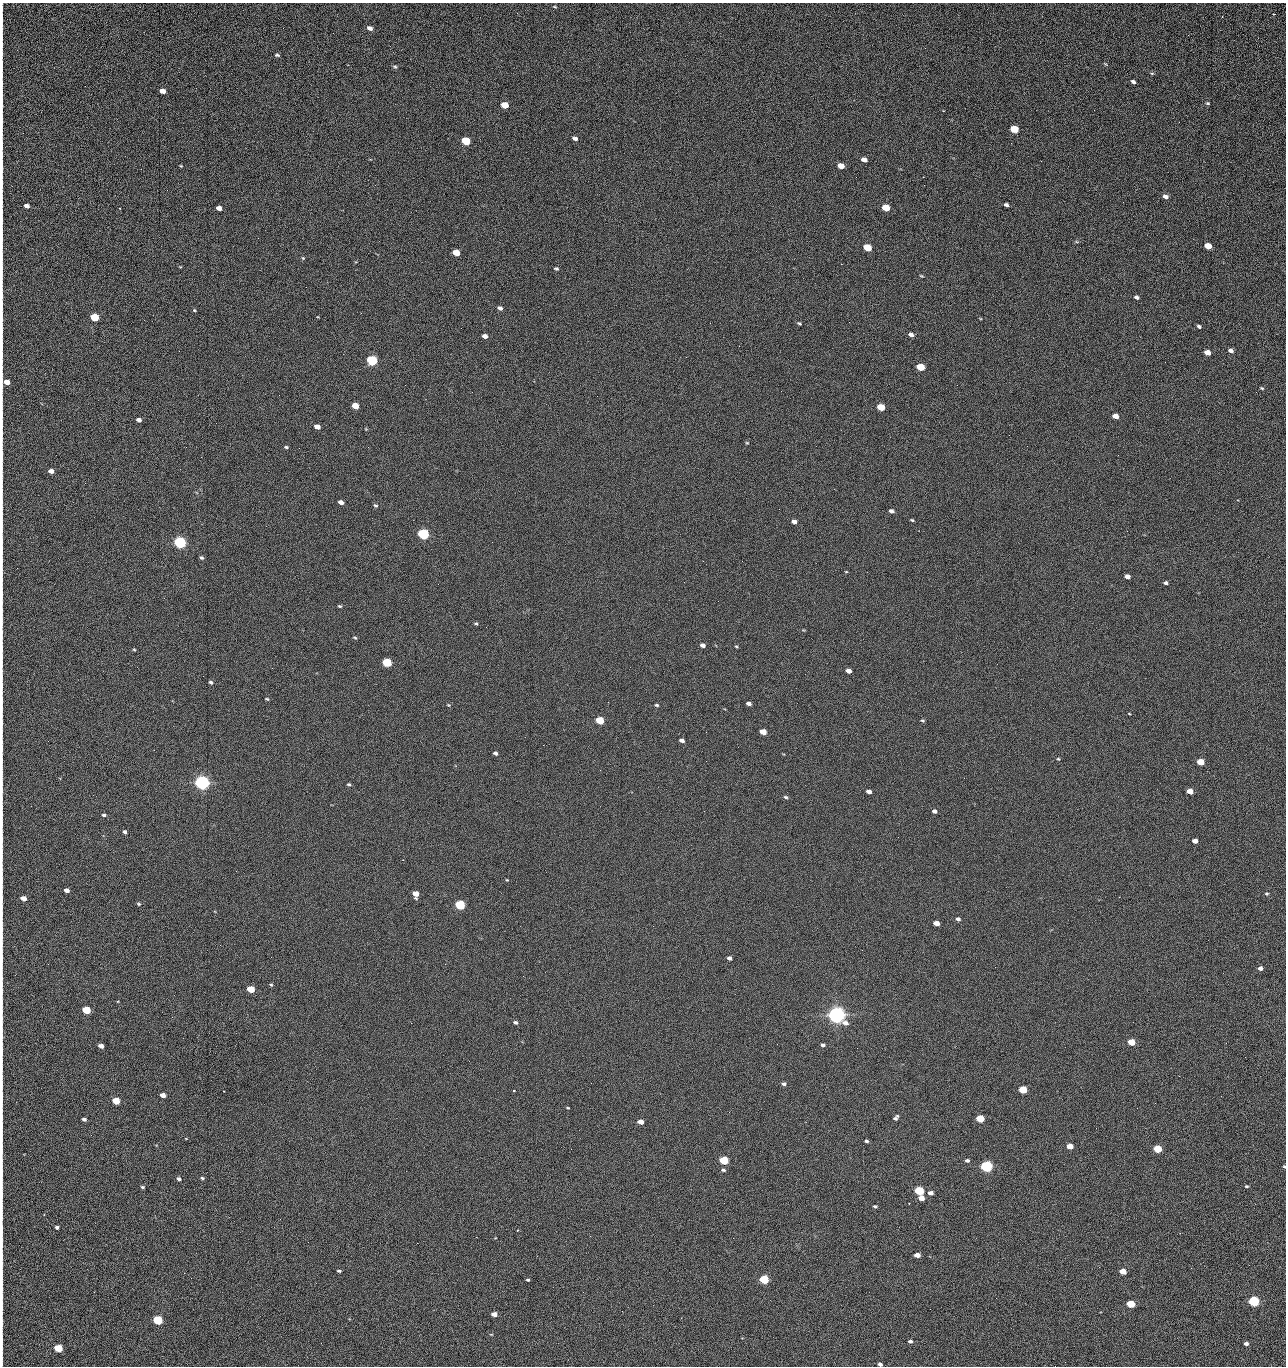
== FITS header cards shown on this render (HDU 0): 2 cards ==
NAXIS1  =                 1284 /fastest changing axis
NAXIS2  =                 1364 /next to fastest changing axis

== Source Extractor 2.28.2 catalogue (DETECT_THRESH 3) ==
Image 1284 x 1364 px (HDU 0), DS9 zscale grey, 1 PNG px = 1 image px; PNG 1288 x 1368 px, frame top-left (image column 1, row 1364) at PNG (2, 3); no overlay
Background 124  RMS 15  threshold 43.5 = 3 sigma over >= 5 px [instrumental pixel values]
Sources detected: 226; all 226 listed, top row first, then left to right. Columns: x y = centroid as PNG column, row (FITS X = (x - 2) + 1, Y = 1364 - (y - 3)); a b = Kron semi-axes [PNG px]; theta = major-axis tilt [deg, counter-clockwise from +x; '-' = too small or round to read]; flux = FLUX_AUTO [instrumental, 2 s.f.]
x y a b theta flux
2 7 7 2 90 1.1e+03
555 7 5 2 - 8.9e+02
1274 14 3 2 - 9.4e+02
2 19 17 2 90 3.1e+03
370 28 6 4 -21 4.9e+03
1188 35 3 2 - 1.2e+03
2 38 10 2 90 1.8e+03
277 55 5 4 - 1.6e+03
2 63 14 2 90 2.5e+03
395 67 6 4 -38 1.5e+03
1152 73 5 3 - 9.6e+02
1133 82 4 3 - 2.7e+03
162 91 5 4 - 8.7e+03
2 103 20 2 -88 3.7e+03
1208 103 5 4 - 1.2e+03
505 105 5 4 - 2.3e+04
1179 122 2 2 - 1.2e+03
1014 129 6 4 -20 4.4e+04
575 138 5 4 - 3.5e+03
466 141 6 4 -18 5.4e+04
864 160 5 4 - 6.3e+03
1041 161 2 2 - 1.9e+03
181 166 4 3 - 7.9e+02
841 166 5 4 - 1.6e+04
2 167 17 2 90 2.8e+03
856 177 2 2 - 2.2e+03
923 177 2 2 - 1.8e+04
2 183 13 2 90 2.0e+03
1165 197 6 4 -22 3.7e+03
1123 202 2 2 - 8.1e+02
2 204 15 2 90 2.4e+03
1006 205 4 3 - 2.6e+03
26 206 5 4 - 4.8e+03
119 208 3 2 - 6.9e+02
219 208 5 4 - 6.0e+03
886 208 5 4 - 2.9e+04
2 233 18 2 90 3.2e+03
1208 246 5 4 - 2.4e+04
867 248 5 4 - 4.1e+04
456 253 5 4 - 2.0e+04
2 256 13 2 90 2.3e+03
303 258 5 4 - 1.0e+03
841 264 2 2 - 2.7e+04
556 268 5 4 - 1.7e+03
921 276 5 3 - 9.1e+02
306 287 2 2 - 7.1e+02
1137 297 5 4 - 2.6e+03
2 306 18 2 90 3.3e+03
500 308 5 4 - 3.2e+03
194 310 4 4 - 9.8e+02
94 317 5 4 - 5.2e+04
849 322 2 2 - 5.7e+02
710 323 2 2 - 3.4e+03
799 323 5 4 - 1.2e+03
1199 326 5 4 - 2.1e+03
911 335 5 4 - 3.9e+03
485 336 5 4 - 5.1e+03
2 346 13 2 90 2.1e+03
739 346 2 2 - 4.8e+02
1231 351 5 4 - 4.4e+03
1207 352 5 4 - 1.0e+04
372 360 5 5 - 1.6e+05
920 367 5 4 - 4.0e+04
6 382 6 5 - 1.2e+04
1262 388 4 3 - 1.1e+03
1256 392 2 2 - 1.4e+03
355 406 5 4 - 2.0e+04
881 407 5 4 - 3.3e+04
1115 416 5 4 - 1.0e+04
139 420 4 4 - 4.9e+03
2 426 9 2 90 1.6e+03
317 427 5 4 - 9.0e+03
1009 435 2 2 - 3.2e+03
747 443 5 3 - 8.8e+02
1027 446 2 2 - 4.4e+02
186 447 2 2 - 3.1e+03
286 447 4 3 - 1.5e+03
2 461 15 2 90 2.7e+03
51 471 5 4 - 6.0e+03
85 483 3 2 - 9.6e+02
341 502 5 4 - 5.2e+03
375 505 5 4 - 1.6e+03
779 509 2 2 - 4.4e+02
891 511 5 4 - 3.4e+03
912 520 4 3 - 1.1e+03
794 521 5 4 - 5.0e+03
423 534 5 5 - 2.0e+05
180 542 5 5 - 3.2e+05
492 542 2 2 - 2.7e+03
201 558 5 4 - 1.8e+03
742 561 2 2 - 6.7e+02
846 572 4 3 - 7.4e+02
2 573 11 2 90 1.7e+03
1127 577 5 4 - 5.4e+03
1166 583 4 3 - 2.2e+03
340 606 5 3 - 1.2e+03
476 624 5 4 - 1.3e+03
355 638 5 3 - 1.1e+03
703 645 5 4 - 5.1e+03
736 646 4 4 - 1.2e+03
134 650 5 3 - 9.9e+02
387 663 5 4 - 9.1e+04
848 671 5 4 - 7.3e+03
211 682 5 3 - 1.9e+03
267 699 4 3 - 1.1e+03
2 701 11 2 90 1.8e+03
749 703 5 4 - 4.0e+03
448 705 5 4 - 1.1e+03
657 705 4 3 - 1.4e+03
1129 714 3 2 - 7.0e+02
600 720 5 4 - 4.8e+04
922 720 5 3 - 1.3e+03
706 732 3 2 - 7.4e+02
763 732 5 4 - 1.5e+04
682 740 5 3 - 3.7e+03
543 745 2 2 - 3.1e+03
2 748 14 2 90 2.1e+03
495 753 5 4 - 2.5e+03
1058 759 5 4 - 1.1e+03
706 761 2 2 - 2.1e+03
1201 762 5 4 - 2.7e+04
600 770 2 2 - 4.6e+02
202 783 6 5 - 7.0e+05
349 784 4 3 - 1.3e+03
2 790 8 2 90 1.3e+03
869 791 5 4 - 5.6e+03
1190 791 5 4 - 1.3e+04
786 797 5 4 - 1.6e+03
934 811 5 4 - 3.7e+03
104 815 4 3 - 1.8e+03
125 832 4 4 - 2.2e+03
2 840 12 2 90 2.0e+03
1195 841 5 4 - 6.0e+03
2 880 12 2 90 2.0e+03
507 880 4 3 - 7.3e+02
67 890 5 4 - 5.5e+03
416 894 5 5 - 1.3e+04
1266 894 5 4 - 1.3e+03
23 898 5 4 - 9.9e+03
139 904 5 4 - 1.2e+03
460 905 5 4 - 1.2e+05
958 919 5 4 - 2.8e+03
936 923 5 4 - 9.5e+03
2 929 10 2 90 1.8e+03
729 958 4 4 - 3.5e+03
2 959 16 2 90 2.6e+03
1260 968 4 4 - 4.1e+03
523 976 2 2 - 2.0e+03
271 985 5 4 - 1.2e+03
251 989 5 4 - 3.3e+04
86 1010 5 4 - 5.4e+04
836 1015 7 5 -22 1.0e+06
515 1022 5 4 - 2.2e+03
411 1023 2 2 - 5.3e+03
1131 1042 5 4 - 2.9e+04
823 1045 5 4 - 2.2e+03
101 1046 5 4 - 6.3e+03
857 1048 2 2 - 1.3e+03
2 1051 15 2 90 2.3e+03
1245 1057 2 2 - 1.8e+03
1179 1076 2 2 - 2.7e+03
784 1084 5 4 - 2.2e+03
1023 1090 5 4 - 4.8e+04
224 1091 3 2 - 5.9e+02
514 1091 3 2 - 1.0e+03
163 1095 5 4 - 7.2e+03
2 1097 19 2 90 3.0e+03
116 1101 5 4 - 3.2e+04
1155 1103 2 2 - 9.0e+02
568 1108 3 2 - 8.3e+02
729 1112 3 2 - 9.3e+02
896 1118 7 4 48 2.6e+03
84 1119 5 4 - 2.1e+03
980 1119 5 4 - 4.4e+04
640 1122 5 4 - 9.1e+03
1096 1128 2 2 - 4.0e+02
91 1135 2 2 - 2.5e+03
866 1141 4 3 - 1.8e+03
1070 1146 5 4 - 1.7e+04
571 1149 2 2 - 9.5e+02
1157 1149 5 4 - 5.8e+04
724 1160 5 4 - 7.9e+04
967 1160 4 3 - 2.2e+03
986 1166 5 5 - 2.8e+05
1284 1167 3 3 - 9.7e+02
723 1170 6 4 -3 1.7e+03
202 1178 5 3 - 1.4e+03
179 1179 5 4 - 2.6e+03
1246 1186 4 3 - 1.2e+03
142 1187 5 4 - 1.5e+03
919 1191 5 4 - 8.5e+04
2 1193 26 2 90 4.3e+03
931 1193 5 4 - 3.9e+03
921 1198 5 4 - 9.8e+03
875 1206 4 3 - 1.5e+03
280 1219 2 2 - 2.2e+03
57 1227 4 3 - 2.3e+03
517 1231 3 2 - 6.5e+02
2 1232 12 2 90 2.4e+03
476 1237 2 2 - 7.2e+03
308 1242 2 2 - 1.6e+03
417 1243 2 2 - 5.2e+03
917 1255 5 4 - 9.0e+03
2 1256 14 2 90 2.5e+03
339 1271 4 2 - 1.5e+03
1123 1271 5 4 - 1.4e+04
528 1280 3 3 - 1.4e+03
764 1280 5 4 - 8.0e+04
2 1289 15 2 90 3.1e+03
583 1292 2 2 - 4.5e+02
996 1298 2 2 - 2.6e+03
1254 1301 5 4 - 1.9e+05
1131 1304 5 4 - 4.6e+04
2 1308 13 2 90 2.4e+03
622 1311 3 2 - 8.6e+02
494 1314 5 4 - 7.8e+03
158 1320 5 4 - 1.0e+05
491 1334 5 3 - 6.9e+02
2 1341 12 2 90 1.9e+03
910 1341 5 4 - 2.2e+03
321 1343 2 2 - 1.4e+03
1246 1344 4 4 - 3.4e+03
58 1348 5 4 - 5.5e+04
2 1359 10 2 90 1.4e+03
880 1364 4 3 - 3.2e+03
1055 1366 2 2 - 2.0e+03
At the frame edge (FLAGS 8, measured only in part): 35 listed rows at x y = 2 7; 2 19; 2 38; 2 63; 2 103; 2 167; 2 183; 2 204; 2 233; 2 256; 2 306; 2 346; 6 382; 2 426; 2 461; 2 573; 2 701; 2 748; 2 790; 2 840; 2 880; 2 929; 2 959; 2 1051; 2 1097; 1284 1167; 2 1193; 2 1232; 2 1256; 2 1289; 2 1308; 2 1341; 2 1359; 880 1364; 1055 1366

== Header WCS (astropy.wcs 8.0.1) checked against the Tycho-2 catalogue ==
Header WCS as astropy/WCSLIB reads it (CRVAL/CRPIX/CD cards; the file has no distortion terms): RA---TAN/DEC--TAN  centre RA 15:41:42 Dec +51:58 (235.42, +51.97 deg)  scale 1.26 arcsec/px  FOV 26.9' x 28.5'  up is +92 deg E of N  parity flipped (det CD > 0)
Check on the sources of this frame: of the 60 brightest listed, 11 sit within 2.0 arcsec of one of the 12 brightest Tycho-2 stars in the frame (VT <= 12.29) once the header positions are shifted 0.50 arcsec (0.26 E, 0.43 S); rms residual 0.98 arcsec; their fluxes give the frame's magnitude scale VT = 24.59 - 2.5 log10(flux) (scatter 0.15 mag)
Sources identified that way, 11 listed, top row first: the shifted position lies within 2.0 arcsec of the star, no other Tycho-2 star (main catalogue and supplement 1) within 4.0 arcsec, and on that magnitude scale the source's flux lands within +1.5 / -3 mag of the star's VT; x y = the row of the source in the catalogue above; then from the Tycho-2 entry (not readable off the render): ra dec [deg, ICRS J2000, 3 dp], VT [Tycho-2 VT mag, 2 dp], TYC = Tycho-2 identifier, HIP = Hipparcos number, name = IAU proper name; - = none
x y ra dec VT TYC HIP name
372 360 235.614 +52.064 11.61 3489-1132-1 - -
423 534 235.514 +52.049 11.19 3489-1407-1 - -
180 542 235.515 +52.133 11.12 3489-1380-1 - -
202 783 235.378 +52.130 9.31 3489-1322-1 76850 -
460 905 235.303 +52.042 11.52 3489-958-1 - -
836 1015 235.232 +51.912 9.59 3489-824-1 - -
986 1166 235.143 +51.862 10.97 3489-1016-1 - -
919 1191 235.131 +51.886 12.29 3489-908-1 - -
764 1280 235.084 +51.941 11.45 3489-1346-1 - -
1254 1301 235.062 +51.771 11.53 3489-1453-1 - -
158 1320 235.075 +52.152 11.74 3489-912-1 - -